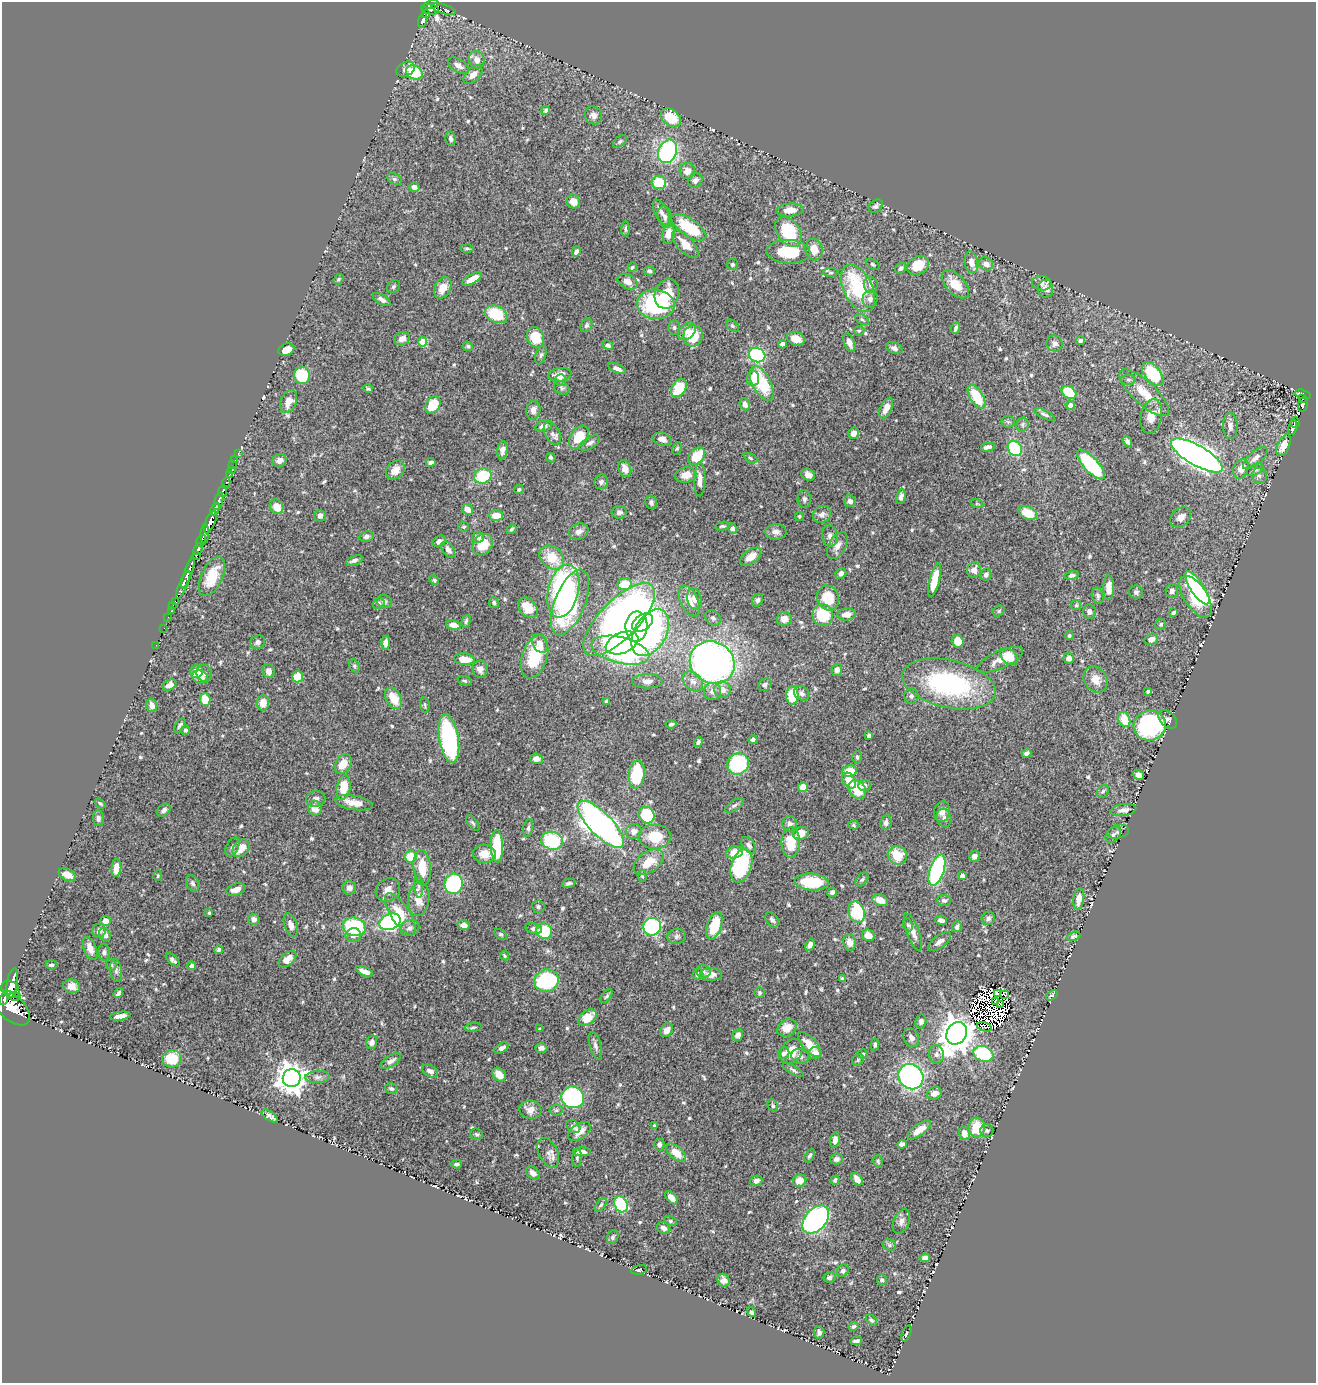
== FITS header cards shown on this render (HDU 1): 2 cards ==
NAXIS1  =                 1314
NAXIS2  =                 1381

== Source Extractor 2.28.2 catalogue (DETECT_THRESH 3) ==
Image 1314 x 1381 px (HDU 1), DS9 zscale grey, 1 PNG px = 1 image px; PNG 1318 x 1385 px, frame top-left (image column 1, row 1381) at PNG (2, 2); each listed source drawn as its Kron ellipse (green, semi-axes under 4 px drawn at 4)
Background 0.506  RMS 0.015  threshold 0.0464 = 3 sigma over >= 5 px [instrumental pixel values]
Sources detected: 659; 5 with non-positive FLUX_AUTO (blend fragments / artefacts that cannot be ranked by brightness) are neither listed nor drawn; of the other 654, the 500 brightest by FLUX_AUTO listed and drawn (154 fainter detections omitted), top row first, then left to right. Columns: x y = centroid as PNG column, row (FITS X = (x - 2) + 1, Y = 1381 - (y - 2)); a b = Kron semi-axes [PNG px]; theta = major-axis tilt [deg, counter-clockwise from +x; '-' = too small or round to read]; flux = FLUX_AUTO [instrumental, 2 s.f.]
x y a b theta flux
431 5 8 4 9 350
430 9 9 5 -11 220
444 9 12 4 -17 76
425 13 4 3 - 94
423 20 7 4 73 130
477 60 9 7 -71 8.6
458 65 12 6 -32 6.5
405 69 10 7 29 5.3
414 72 8 7 - 41
473 75 11 6 45 6.8
545 110 4 4 - 2.2
593 115 9 8 - 5.7
671 118 11 7 -37 33
451 139 7 5 -80 3.2
620 141 8 5 39 2.3
668 151 12 9 67 140
687 171 8 7 - 9.2
394 179 8 5 -26 2.3
695 180 8 6 52 4.4
659 182 7 7 - 38
414 187 5 4 - 4.4
573 201 7 6 - 10
876 206 8 5 40 2.6
790 210 13 6 4 11
661 212 13 6 -63 5.3
665 217 11 7 -76 4.7
689 227 20 9 -34 49
625 229 7 4 88 1.8
789 232 17 11 -54 62
669 234 10 6 83 13
685 244 17 7 -46 15
467 248 7 3 0 1.6
814 250 11 8 -82 15
576 252 5 4 - 3.5
788 252 22 12 -2 47
971 262 11 6 -81 8.8
873 264 7 5 -32 1.7
986 264 7 6 - 6.6
732 265 5 5 - 1.9
918 265 12 8 33 23
632 267 5 4 - 1.7
901 268 6 4 39 2.5
649 271 5 5 - 2.6
831 273 8 4 0 1.6
338 279 6 4 52 1.7
472 279 11 5 30 13
628 282 10 7 -25 8.1
1042 283 10 7 -7 4.5
955 284 17 9 -47 20
871 285 8 7 - 4.1
393 287 7 5 46 2.1
443 288 11 8 64 13
858 288 25 14 -63 82
1046 289 9 7 89 7.4
667 294 15 12 71 26
870 299 9 7 79 6
382 300 10 5 -31 4
656 304 19 14 -5 100
496 314 11 8 -23 43
862 319 8 4 -31 1.7
586 325 7 5 57 2.4
732 326 7 5 -41 1.9
674 328 7 5 -89 2.3
956 328 5 3 - 2.7
687 331 10 7 44 9.2
859 331 5 5 - 1.6
693 336 10 9 - 29
535 337 10 8 -68 28
402 339 8 6 23 8.6
796 339 9 6 -19 13
1080 341 4 3 - 2.5
423 342 5 4 - 34
849 343 10 5 -67 7.5
1054 343 8 8 - 4.6
783 344 4 4 - 7.2
608 345 5 4 - 2.6
468 346 5 5 - 1.9
894 348 8 5 -23 4.4
286 350 8 6 21 8.8
541 355 9 5 71 2.6
757 355 8 7 - 120
617 368 9 4 -24 5.5
1153 374 14 8 -51 57
302 375 8 8 - 44
560 375 12 6 10 12
753 378 8 6 83 12
561 380 5 5 - 2.6
1128 380 7 5 -2 2.3
762 383 19 9 -62 65
562 388 8 6 -33 2.3
679 388 10 7 58 36
368 389 5 4 - 1.6
1069 392 8 6 -33 37
1144 393 32 11 -43 25
1303 394 8 4 -15 44
976 396 13 6 -59 32
1302 398 3 2 - 6.9
289 401 12 8 65 12
745 404 6 5 - 5.8
1303 404 8 5 73 71
433 405 9 7 57 33
1070 405 4 4 - 5.6
886 408 11 5 64 8.7
533 410 10 7 80 5.7
1045 414 11 4 -25 2.8
1151 416 17 10 78 14
1008 422 6 6 - 1.8
1295 422 5 3 - 1.9
1022 424 7 6 - 2.4
544 426 9 5 15 4.5
1230 426 13 7 -88 6
1292 427 8 3 77 2.6
854 433 6 5 - 5.4
552 434 12 7 -61 4.6
579 437 13 8 55 26
662 439 9 6 -17 6.1
1127 441 5 4 - 2.8
590 443 11 6 29 4.1
1284 445 11 6 66 12
988 447 7 4 13 4
677 448 6 4 62 1.6
1015 448 8 6 -54 71
502 450 9 5 82 5.6
238 454 3 2 - 12
1197 455 29 10 -30 1100
697 456 10 7 45 33
551 458 5 4 - 1.8
750 458 7 4 -28 1.6
1255 458 15 6 41 6.3
235 460 2 2 - 3.5
279 460 7 6 - 6.1
431 462 5 3 - 3.2
1091 464 19 7 -48 110
233 465 2 2 - 4.8
625 469 8 6 -70 9.3
1241 469 10 7 68 11
231 470 3 2 - 4.8
395 470 11 8 46 9.7
1255 470 9 5 29 3
230 474 4 3 - 25
686 475 11 7 9 12
808 475 7 5 -29 5
483 476 9 7 23 46
1259 476 7 7 - 3.6
700 480 16 5 88 8.9
601 482 7 6 - 3.8
226 483 5 2 - 52
519 489 5 4 - 1.8
223 491 6 3 67 140
901 497 7 5 77 4.6
804 499 9 6 87 3.2
219 501 9 3 76 760
850 501 6 5 - 4.8
651 502 7 5 -73 3.3
977 504 7 4 -18 1.6
276 507 7 6 - 12
215 509 6 4 65 240
468 509 6 5 - 8.2
619 512 7 6 - 3.5
1028 513 10 6 -24 24
822 514 9 8 - 5.5
496 515 7 5 -1 16
320 516 6 5 - 3.9
799 516 4 4 - 1.8
1181 517 11 8 41 6.8
210 522 12 5 67 1300
722 526 7 3 8 1.9
464 527 5 5 - 1.6
511 529 5 4 - 2
732 529 5 4 - 6
579 532 10 7 25 5.6
776 532 11 7 -1 5.7
205 534 10 4 89 330
830 536 11 8 -80 5.1
366 537 7 5 9 3.3
478 537 6 5 - 4.3
201 541 6 3 60 200
439 541 7 5 32 5.1
483 545 11 9 53 22
837 546 14 8 61 8.2
198 549 6 3 67 310
448 550 9 5 -57 5.2
196 555 4 3 - 60
751 557 12 6 37 13
552 558 14 10 -43 25
354 560 8 4 20 3.8
974 570 7 6 - 6.4
188 573 16 3 71 860
841 573 6 5 - 4.3
986 574 6 5 - 3.7
1072 575 7 4 13 3.5
212 576 21 10 66 30
434 580 5 4 - 2.1
934 580 17 5 76 25
625 584 7 6 - 30
183 585 15 4 67 910
1109 588 12 5 89 12
1197 588 19 6 -57 60
563 591 27 15 76 200
1172 591 7 6 - 4.1
1136 592 7 6 - 2.8
1098 596 8 5 -74 2.5
1196 597 23 11 -56 110
828 598 13 10 -66 31
694 599 10 7 -76 4.8
758 600 6 5 - 3
175 601 3 2 - 8.3
384 601 8 6 -25 2.6
689 601 17 8 -65 11
494 602 5 5 - 2
570 602 34 15 68 120
379 603 6 5 - 2.2
173 605 2 2 - 7.2
1076 605 5 5 - 1.6
528 608 11 8 -48 16
171 611 2 2 - 9.1
999 611 6 5 - 1.6
1089 612 7 6 - 4.3
1173 613 4 3 - 2.9
847 614 9 6 6 9.1
823 615 11 10 - 42
168 617 2 2 - 7.4
713 618 9 6 -43 3
784 619 7 7 - 9.5
619 620 47 19 46 1100
466 621 6 3 74 1.9
643 622 11 7 37 130
1161 624 6 5 - 1.8
454 625 7 5 -11 9.4
636 626 15 11 88 380
164 628 2 2 - 8.1
650 633 25 16 59 170
1069 636 4 4 - 1.9
1151 639 7 5 22 7.3
958 641 6 6 - 13
258 642 8 6 27 3.3
386 643 7 4 87 6.6
540 643 10 7 -62 6.9
622 643 17 10 22 260
156 645 2 2 - 4.6
620 650 30 13 -14 270
535 657 22 12 72 51
1009 657 10 7 -43 24
1069 658 5 5 - 5.8
464 659 10 6 -6 19
1000 660 25 9 24 12
712 663 23 20 -33 540
354 666 7 5 -63 1.9
480 669 8 7 - 6
837 670 6 5 - 5.5
269 671 7 6 - 5.6
197 672 6 6 - 20
204 673 8 7 - 4.4
200 677 8 6 -28 7.6
298 677 6 5 - 22
1095 679 14 11 -58 11
465 681 7 4 -18 1.8
647 681 15 7 0 5.9
693 681 11 8 -42 6.9
949 684 48 24 -12 160
169 685 7 5 29 4.9
765 685 7 6 - 3.1
722 690 8 8 - 9.4
713 691 8 8 - 7.4
1148 691 4 3 - 1.7
802 693 8 6 -36 4
792 696 9 6 89 34
911 696 7 7 - 2.9
394 698 11 7 -61 20
205 699 6 5 - 19
607 701 4 3 - 1.8
263 703 8 6 84 11
152 705 7 5 -73 7.7
425 705 8 4 -86 1.8
1124 719 8 5 -67 22
1168 719 11 7 -44 4.2
671 724 5 3 - 1.8
180 725 8 3 59 2.3
1150 725 16 15 - 150
185 730 4 4 - 2.6
869 735 4 4 - 3
449 738 24 9 -80 170
753 740 4 4 - 2.4
698 742 5 4 - 2.9
1026 753 5 4 - 2.6
857 757 6 4 -89 1.8
536 759 6 5 - 7.1
343 764 10 7 59 15
738 764 11 10 - 82
850 771 7 5 12 19
637 774 14 8 84 51
1139 775 6 4 -35 6.3
849 781 8 6 -57 18
865 785 6 5 - 3.4
344 787 12 7 81 27
803 787 5 5 - 10
857 789 10 8 -58 26
1103 791 7 5 54 2.1
316 799 10 8 12 4
100 803 6 3 -37 1.6
354 803 19 7 -9 12
734 805 10 5 32 3
315 808 7 7 - 11
164 810 8 5 38 3.6
1123 810 13 6 8 5.2
942 812 10 8 76 7.2
647 815 8 7 - 68
98 818 8 5 -89 3.6
944 818 9 7 -77 3.5
886 822 7 5 84 4.5
473 823 9 4 -53 2.2
601 824 31 11 -46 550
790 824 8 7 - 4.5
853 825 5 4 - 1.6
528 828 9 5 79 2.7
634 831 8 7 - 6.7
1118 832 11 6 14 3.2
801 833 8 6 22 12
1113 835 9 6 48 3.5
655 837 16 12 0 33
552 841 11 9 -11 73
791 843 15 9 89 27
749 845 9 6 -52 3.8
497 846 16 6 -88 55
232 847 10 6 63 3.3
241 848 10 7 52 19
735 852 8 6 13 20
484 854 11 9 -3 14
897 855 10 9 - 23
974 856 6 5 - 5.4
411 857 6 6 - 24
649 862 17 10 35 20
741 866 17 10 72 94
116 868 9 5 84 11
422 868 18 8 -84 25
937 870 16 7 71 140
67 875 9 5 -27 9.9
158 876 5 4 - 1.7
642 876 6 3 -74 1.6
962 876 4 4 - 7.3
862 880 8 5 47 2.1
812 882 17 8 -3 45
193 883 8 6 -65 3
569 883 7 4 11 2.6
454 884 10 9 - 120
419 886 12 4 -86 3.6
349 888 7 7 - 4.9
236 890 10 5 16 8.8
388 890 13 11 37 9.1
832 892 5 4 - 3.4
419 899 17 10 83 17
1079 899 11 5 81 10
880 900 8 5 -19 12
944 900 7 5 -4 2.8
538 907 6 6 - 2.3
856 912 11 8 -68 69
209 913 3 3 - 1.7
400 914 24 9 -57 25
988 918 7 6 - 3.5
254 919 6 5 - 5.3
772 920 8 6 -55 2.9
941 920 6 4 -13 4.4
105 921 5 5 - 8.8
390 922 11 7 25 190
291 925 12 6 -70 6.7
464 925 6 5 - 5.8
908 925 7 4 -68 1.8
714 926 14 7 72 40
354 927 11 9 -15 77
652 927 9 9 - 170
957 927 5 4 - 3.2
410 928 10 7 23 4.2
534 929 8 5 -10 3.6
99 931 7 6 - 4.5
544 931 8 7 - 43
913 932 20 6 -69 9.3
501 934 6 4 -37 1.8
105 935 7 5 -53 6.1
353 935 8 6 7 5.1
868 935 6 5 - 11
677 936 9 7 12 3.5
1073 936 7 4 19 2
850 942 8 6 -82 7.9
939 942 13 6 36 5.7
810 945 6 4 63 4.9
90 948 12 6 -69 9.7
218 950 4 4 - 2.1
104 952 8 6 -87 2.8
505 956 5 4 - 1.7
288 959 10 6 41 11
173 960 8 4 -41 3.2
51 965 6 4 -4 2.1
111 965 6 5 - 1.6
192 966 4 4 - 5.2
116 971 12 6 -82 3.5
364 971 9 4 -23 6.9
703 971 7 6 - 3
697 974 6 5 - 3.5
711 974 11 6 -1 7.6
842 979 4 4 - 4
547 981 12 11 - 110
12 983 15 5 80 1400
72 986 8 6 -16 8.8
10 989 10 7 -43 1200
118 993 5 3 - 2.9
760 993 5 5 - 1.8
998 994 4 3 - 7.8
1004 995 3 2 - 2.1
1052 995 6 3 37 2.1
15 996 6 3 -3 210
607 996 8 4 55 1.9
4 999 6 2 64 260
995 1002 2 2 - 2
1001 1004 3 2 - 1.6
11 1007 23 12 -43 3700
120 1016 10 4 8 6.1
587 1018 10 7 37 20
921 1021 7 5 77 3.6
473 1027 8 4 6 2.1
984 1027 7 3 -16 2.1
787 1028 10 8 32 14
540 1029 3 3 - 1.8
667 1030 7 6 - 7
957 1033 12 9 58 2200
738 1035 6 5 - 4.4
911 1038 10 7 -64 4.9
372 1042 7 5 73 5.4
809 1044 15 7 -48 15
875 1045 6 4 84 2.1
595 1046 14 5 -75 4.7
501 1048 8 4 31 4.8
541 1048 6 5 - 4.8
791 1051 13 10 54 18
784 1053 6 5 - 3.8
815 1053 6 6 - 9.1
863 1054 5 4 - 2.1
936 1054 9 7 -81 4.2
983 1054 10 7 -20 69
800 1056 9 7 -20 5.5
172 1059 9 8 - 38
858 1060 6 5 - 1.6
391 1061 11 5 33 5.7
793 1070 12 3 -31 2.5
430 1071 8 5 -28 5.6
499 1075 7 6 - 15
317 1077 12 6 4 4.5
911 1077 13 11 -51 260
292 1078 9 9 - 1400
391 1089 6 5 - 2.2
934 1093 7 6 - 8.6
573 1097 11 10 - 130
773 1106 7 5 -67 2.3
530 1110 11 9 -9 8.3
556 1110 6 5 - 2.4
270 1116 9 4 -37 3.6
573 1126 8 5 -40 4.1
654 1126 3 3 - 1.7
977 1128 10 8 85 28
919 1130 14 5 37 14
579 1131 13 7 34 11
987 1131 7 6 - 2.4
964 1133 7 5 -73 9.3
477 1134 6 5 - 2.2
835 1140 7 5 80 5.6
902 1144 5 4 - 3.7
659 1145 6 5 - 2.6
582 1152 9 4 0 5.4
548 1153 16 9 -64 6.8
676 1153 12 6 -39 14
810 1155 7 4 60 2.3
577 1158 9 5 84 2.2
836 1159 6 5 - 2.9
878 1161 6 4 -73 1.6
457 1164 5 3 - 1.7
533 1173 8 5 -40 5.9
857 1179 7 5 -52 7.7
835 1180 5 4 - 2.3
756 1181 6 5 - 4.5
800 1181 7 6 - 13
671 1198 8 4 -49 8.2
621 1204 8 6 -64 91
601 1205 7 4 52 1.9
816 1219 16 10 49 330
670 1221 7 4 -27 1.8
901 1222 13 8 67 5.4
664 1228 7 5 -34 4.5
613 1237 7 5 63 2.3
889 1245 7 5 -24 2.4
925 1258 5 4 - 5.4
639 1270 8 4 12 2.2
843 1271 6 5 - 2.7
829 1277 6 5 - 2.8
724 1280 7 6 - 5.5
882 1280 5 5 - 2.4
751 1312 5 4 - 2.9
871 1320 6 4 -42 1.9
854 1326 5 4 - 2.5
819 1332 6 5 - 2.9
906 1333 8 4 68 1.9
856 1341 6 3 12 3
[154 fainter detections neither listed nor drawn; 5 non-positive-flux detections neither listed nor drawn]